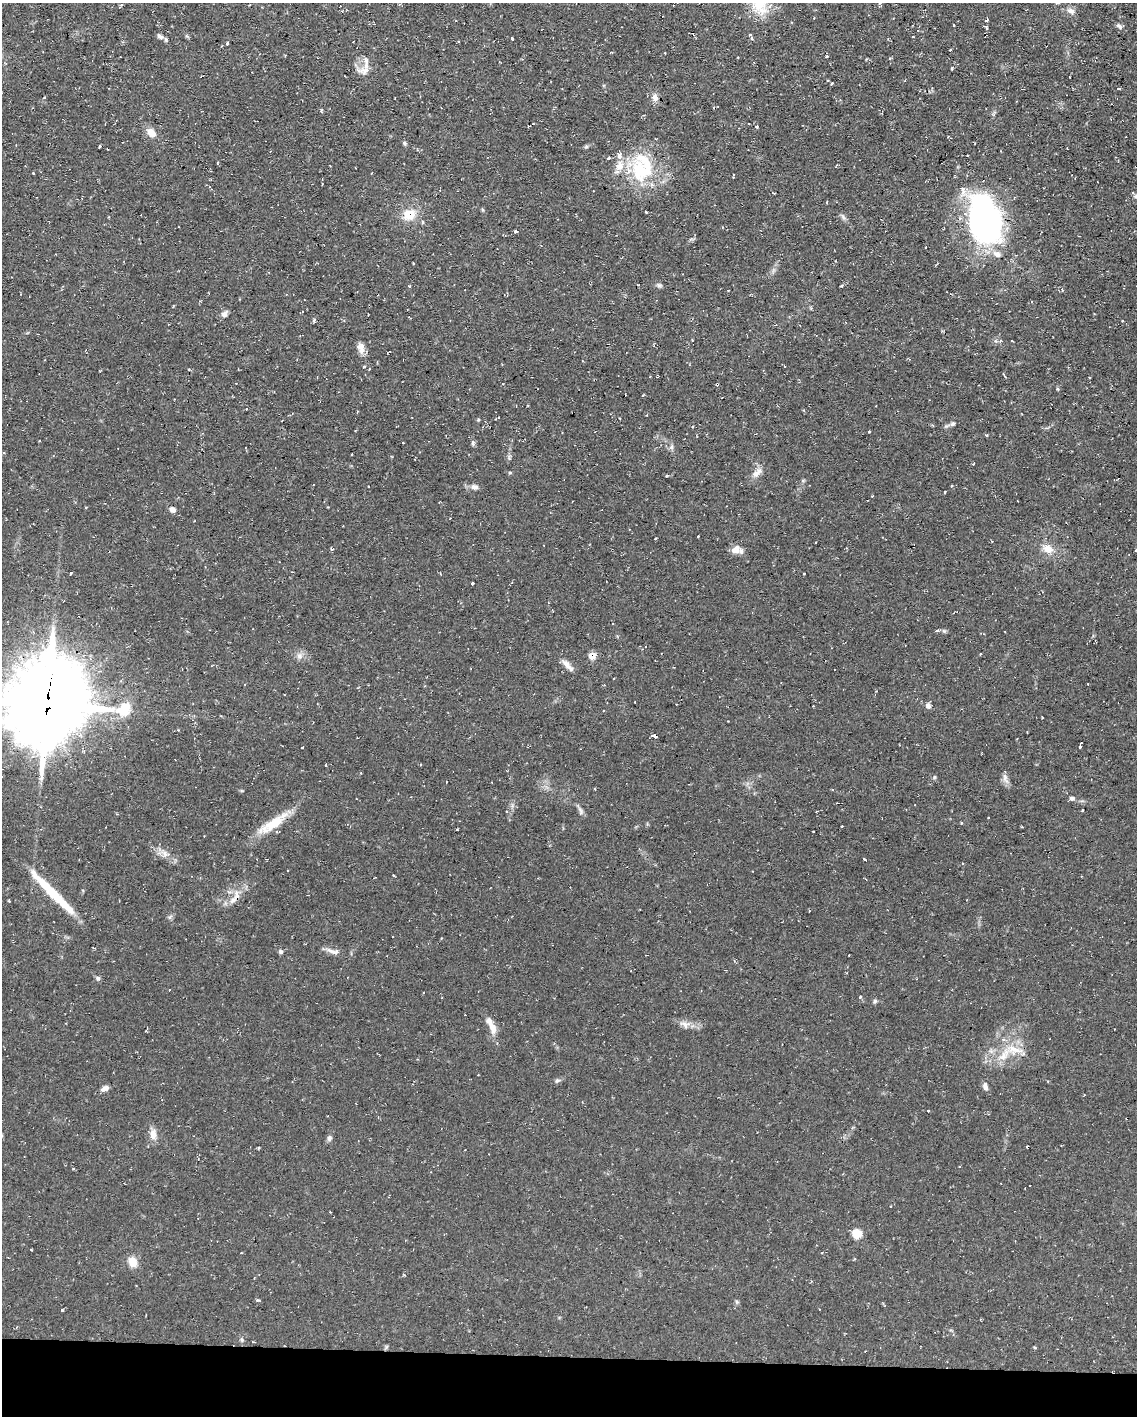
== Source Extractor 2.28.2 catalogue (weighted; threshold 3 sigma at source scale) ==
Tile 10 of 4 x 3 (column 2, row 3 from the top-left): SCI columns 1135-2269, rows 215-1628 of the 4538 x 4561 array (HDU 1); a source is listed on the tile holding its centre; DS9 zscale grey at full resolution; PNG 1139 x 1418 px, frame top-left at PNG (2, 3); no overlay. Shown black and unused: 4% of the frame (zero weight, under 2 of 3 exposures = <1% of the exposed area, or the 3 px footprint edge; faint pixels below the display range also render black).
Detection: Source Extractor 2.28.2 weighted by HDU 2 'WHT'; one run over the whole footprint, this tile lists its part. Background 0.112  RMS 0.0077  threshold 0.0345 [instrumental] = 3 sigma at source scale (4.5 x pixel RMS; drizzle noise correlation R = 1.50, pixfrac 1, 0.05/0.05 arcsec/px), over >= 5 px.
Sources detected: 165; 1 inside a brighter object's white glare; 15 cosmic-ray / hot-pixel residue — not listed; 15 inside a brighter listed object's ellipse — not listed separately; the other 134 listed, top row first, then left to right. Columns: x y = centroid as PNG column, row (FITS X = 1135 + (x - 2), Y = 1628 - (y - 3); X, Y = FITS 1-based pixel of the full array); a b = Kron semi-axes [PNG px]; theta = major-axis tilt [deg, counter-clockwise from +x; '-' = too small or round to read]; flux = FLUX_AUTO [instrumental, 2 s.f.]
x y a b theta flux
760 3 30 21 83 24
1071 11 10 7 -28 3.3
953 25 3 2 - 0.78
1119 26 9 5 -38 2
985 27 6 4 -22 2.1
160 37 12 5 -34 2.6
512 38 3 3 - 2.6
751 38 6 3 -82 1
227 43 3 3 - 2.6
950 50 3 2 - 0.6
366 61 11 6 -82 3.5
365 70 21 10 3 6.4
828 80 3 3 - 1
832 83 3 2 - 0.67
1118 89 3 3 - 1.7
395 98 3 2 - 1
655 98 11 8 -84 4.2
151 132 10 7 -41 8.3
404 143 6 5 - 1.3
99 147 3 3 - 2
586 147 7 4 19 1.2
608 158 5 3 - 0.81
640 170 38 26 -74 46
33 173 3 3 - 0.9
733 175 3 2 - 1
1136 196 6 6 - 1.5
646 212 3 3 - 1.3
409 215 16 14 28 14
843 217 8 5 -47 1.9
983 217 48 36 -67 180
422 222 5 4 - 1.5
516 231 3 3 - 2.5
413 263 3 2 - 1.4
659 285 8 5 0 1.6
409 286 4 3 - 0.74
841 286 5 3 - 0.64
728 290 3 2 - 0.56
1062 290 5 3 - 1
224 314 8 7 - 3.2
314 320 5 4 - 1.6
1122 320 3 2 - 0.93
361 348 15 9 -82 5.2
364 367 4 3 - 0.82
189 369 4 3 - 0.99
1004 375 7 2 -61 0.82
1057 389 4 4 - 0.92
528 405 2 2 - 0.59
246 409 3 2 - 0.94
357 412 2 2 - 0.75
478 420 5 3 - 0.7
953 424 6 6 - 1.6
693 427 3 2 - 1.2
869 432 3 2 - 0.79
987 435 3 3 - 0.75
403 443 3 2 - 0.46
473 443 7 4 -89 1.3
671 447 7 4 88 1.5
352 454 2 2 - 0.62
973 464 3 2 - 0.66
510 473 5 3 - 0.8
757 473 16 8 48 5.6
667 476 3 3 - 0.99
952 486 3 3 - 0.77
474 487 10 6 -4 3.3
945 492 3 3 - 1.4
172 509 8 6 -31 3.7
698 536 3 2 - 0.75
655 538 3 2 - 0.7
332 549 4 4 - 0.99
1048 549 14 10 -15 8.3
735 550 12 9 31 6.1
1136 550 3 3 - 1.4
71 573 3 2 - 0.77
804 573 3 2 - 1
472 583 3 3 - 2.5
937 630 4 3 - 2.1
944 631 7 4 -18 1.2
981 654 3 2 - 0.76
299 656 9 8 - 3.5
592 656 6 6 - 10
567 665 19 6 -46 5.3
1088 684 3 2 - 1.1
47 704 32 28 67 5700
676 704 2 2 - 0.55
928 705 8 5 -73 2.4
124 709 17 13 41 19
603 711 3 2 - 0.87
178 730 3 3 - 0.59
654 736 4 3 - 58
1081 743 4 2 - 1
302 747 3 2 - 0.62
1080 747 3 2 - 0.92
326 765 3 2 - 0.95
934 777 6 4 89 0.97
1005 778 16 6 -75 3.5
595 789 3 3 - 1.7
1072 798 8 5 0 1.7
1082 810 3 2 - 0.7
580 811 14 5 -79 2.4
988 817 3 2 - 0.52
274 823 37 13 35 21
961 823 4 3 - 0.78
842 826 3 2 - 0.82
813 832 2 2 - 0.76
165 854 8 6 -46 3.3
864 859 3 3 - 1.3
394 876 3 2 - 0.71
53 893 65 10 -46 26
232 900 16 7 57 5.9
170 917 7 4 52 1.4
333 951 19 6 -17 4.5
281 952 5 5 - 1.5
98 978 6 5 - 1.8
169 989 3 3 - 2
860 997 3 3 - 1.5
875 1001 6 5 - 1.2
684 1024 15 9 -29 5
492 1027 18 9 -74 6.7
1013 1049 23 12 -9 14
557 1081 7 5 38 1.6
1048 1081 3 2 - 0.77
985 1087 10 6 -74 3
105 1088 9 6 22 3.5
928 1111 3 2 - 0.73
153 1134 15 8 -88 5.9
329 1138 7 6 - 2.1
258 1148 3 2 - 1.1
959 1167 3 2 - 0.55
330 1212 2 2 - 0.51
857 1234 6 5 - 26
133 1262 12 10 -67 8.5
257 1300 4 4 - 1.1
62 1310 3 3 - 1.4
242 1340 6 5 - 1.2
Overlapping masked pixels (flux is a lower limit): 4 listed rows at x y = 592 656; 47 704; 274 823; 232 900
Isophote crosses this tile's border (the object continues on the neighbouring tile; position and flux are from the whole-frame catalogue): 5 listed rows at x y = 760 3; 1071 11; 1136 196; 1136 550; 47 704
Unlisted compact peaks at least as high as the median listed source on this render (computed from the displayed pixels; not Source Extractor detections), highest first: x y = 952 68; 757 127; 321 110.